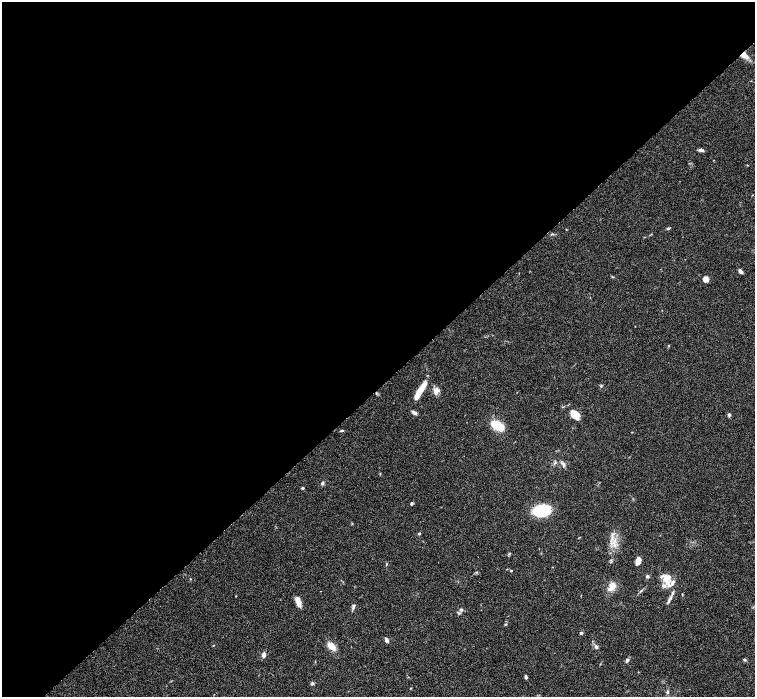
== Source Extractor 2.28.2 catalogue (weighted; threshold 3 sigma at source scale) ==
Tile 2 of 4 x 4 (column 2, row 1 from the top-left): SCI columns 1511-3015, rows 4475-5864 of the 6028 x 6026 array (HDU 1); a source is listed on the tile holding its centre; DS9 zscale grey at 2 x 2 block average (1 PNG px = mean of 2 x 2 image px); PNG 757 x 699 px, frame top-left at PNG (2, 2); no overlay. Shown black and unused: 56% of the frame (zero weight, under 3 of 6 exposures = <1% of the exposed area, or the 3 px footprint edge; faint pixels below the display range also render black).
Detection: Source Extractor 2.28.2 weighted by HDU 2 'WHT'; one run over the whole footprint, this tile lists its part. Background 0.0806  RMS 0.0041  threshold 0.0169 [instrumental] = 3 sigma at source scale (4.09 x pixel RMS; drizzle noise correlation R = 1.36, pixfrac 0.8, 0.05/0.05 arcsec/px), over >= 5 px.
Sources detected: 52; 6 inside a brighter listed object's ellipse — not listed separately; the other 46 listed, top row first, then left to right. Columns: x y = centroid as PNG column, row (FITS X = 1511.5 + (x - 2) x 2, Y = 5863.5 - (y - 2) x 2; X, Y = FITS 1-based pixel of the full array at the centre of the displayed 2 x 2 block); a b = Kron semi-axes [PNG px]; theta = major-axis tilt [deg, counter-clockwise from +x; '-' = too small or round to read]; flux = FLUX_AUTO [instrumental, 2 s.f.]
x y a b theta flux
744 55 8 6 -45 5.8
701 150 7 3 -3 2
747 165 3 2 - 0.44
668 228 4 3 - 1
566 229 2 2 - 0.4
740 271 5 4 - 2.6
705 279 5 4 - 6
601 386 4 2 - 0.85
421 390 12 7 43 7.2
437 390 9 5 -34 3
414 413 6 3 -35 2.7
575 415 11 8 -41 9.5
729 415 4 3 - 1.3
497 425 9 5 -31 34
342 430 4 2 - 1.2
555 463 4 3 - 1
564 465 7 3 -88 1.9
322 483 4 3 - 1.4
302 488 3 3 - 1.1
411 503 3 3 - 1.5
542 510 12 8 8 54
419 533 3 3 - 0.85
509 553 4 2 - 0.6
638 561 6 4 74 8.1
386 564 3 2 - 0.51
511 571 2 2 - 0.78
647 576 3 3 - 1.9
667 578 13 11 85 11
612 585 7 6 - 6.3
236 596 2 2 - 0.35
670 598 7 3 70 2.1
298 601 11 5 -70 6.5
353 607 6 3 56 1.6
461 609 5 3 - 1.6
505 624 4 2 - 0.7
581 633 4 3 - 1.3
387 640 5 3 - 3
213 645 2 2 - 0.45
331 646 8 5 -45 9.9
596 647 5 4 - 1.6
264 655 6 4 69 3.2
744 659 4 3 - 0.98
627 660 5 4 - 1.7
526 677 4 3 - 1.8
312 683 4 4 - 1.6
667 692 5 3 - 1.2
Overlapping masked pixels (flux is a lower limit): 1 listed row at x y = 744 55
Diffuse or blended objects may show on this block-average render without a row.